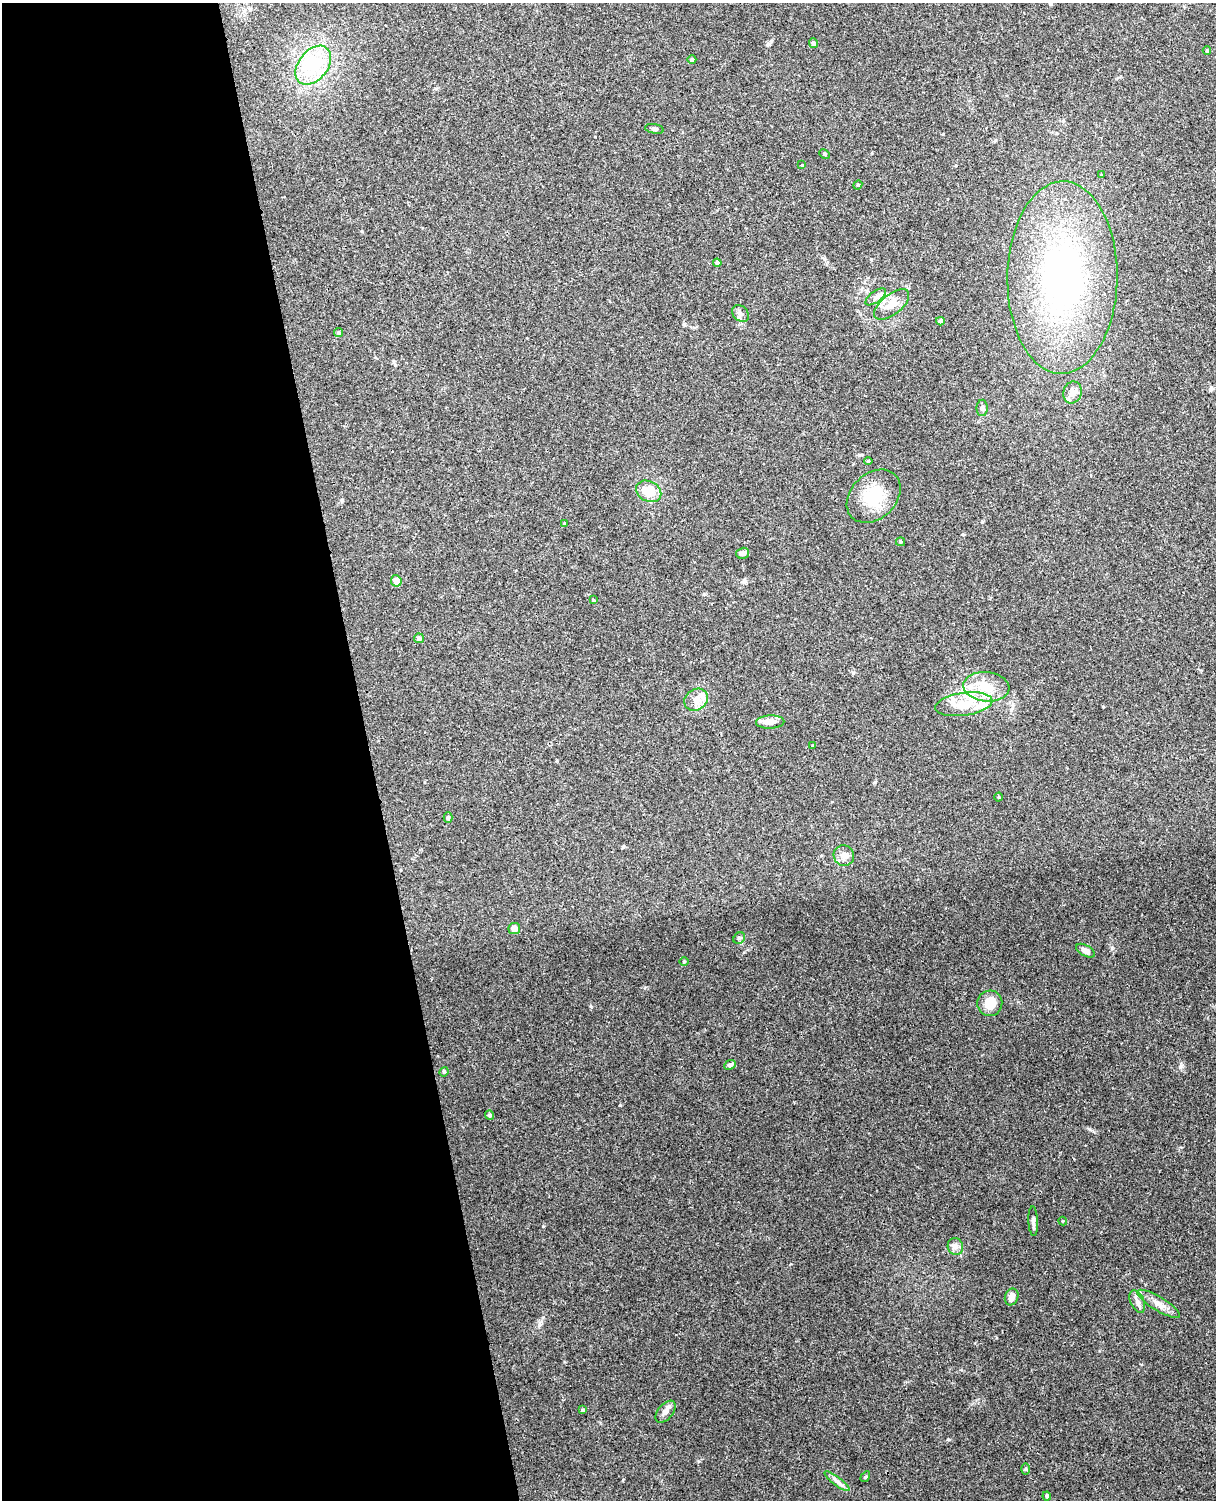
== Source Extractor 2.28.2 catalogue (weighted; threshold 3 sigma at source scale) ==
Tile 5 of 4 x 3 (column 1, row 2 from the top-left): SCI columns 57-1270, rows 1650-3147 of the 4968 x 4909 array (HDU 1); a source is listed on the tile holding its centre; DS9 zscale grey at full resolution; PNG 1218 x 1502 px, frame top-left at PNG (2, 3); each listed source drawn as its Kron ellipse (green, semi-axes under 4 px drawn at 4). Shown black and unused: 30% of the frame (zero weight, under 3 of 4 exposures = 5% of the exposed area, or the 3 px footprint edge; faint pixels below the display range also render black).
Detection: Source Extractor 2.28.2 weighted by HDU 2 'WHT'; one run over the whole footprint, this tile lists its part. Background 0.0395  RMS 0.0042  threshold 0.0188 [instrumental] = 3 sigma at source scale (4.5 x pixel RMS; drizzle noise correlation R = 1.50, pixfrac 1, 0.05/0.05 arcsec/px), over >= 5 px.
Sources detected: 61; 2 inside a brighter object's white glare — neither listed nor drawn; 4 inside a brighter listed object's ellipse — not listed separately; the other 55 listed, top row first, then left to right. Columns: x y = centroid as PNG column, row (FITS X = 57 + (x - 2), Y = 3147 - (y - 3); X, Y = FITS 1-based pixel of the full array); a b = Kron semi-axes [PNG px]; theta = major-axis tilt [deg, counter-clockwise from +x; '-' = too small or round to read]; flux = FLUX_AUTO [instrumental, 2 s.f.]
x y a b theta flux
814 43 5 4 - 1.1
1207 51 4 3 - 0.47
692 60 4 4 - 1.1
313 65 22 14 51 13
654 129 9 4 -10 0.96
824 154 5 4 - 0.62
802 165 3 3 - 0.28
1101 175 4 3 - 0.39
858 185 4 4 - 0.49
717 263 4 4 - 1.1
1062 277 96 55 89 130
876 297 12 5 36 1.6
892 305 21 10 38 5
741 313 9 7 -45 1.6
940 321 4 4 - 1.7
338 333 4 4 - 0.69
1072 392 11 9 71 2.6
982 408 8 5 89 1.1
868 461 4 4 - 0.44
649 491 13 10 -26 8.4
874 496 30 22 44 15
564 523 4 3 - 0.43
901 542 4 4 - 0.51
742 553 6 5 - 1.6
396 581 5 5 - 3.2
593 600 3 3 - 0.44
419 638 5 5 - 1.5
986 687 23 14 -6 9.5
696 700 12 10 35 3.5
964 704 29 11 8 9.5
770 722 14 6 2 3.3
813 746 4 3 - 0.44
998 797 4 3 - 0.35
448 818 5 4 - 0.66
844 856 10 10 - 2.8
514 928 6 5 - 2.7
739 938 6 5 - 0.72
1085 951 10 5 -29 2.3
684 962 5 3 - 0.39
990 1003 13 12 - 6.1
730 1065 6 4 26 1.2
444 1072 5 4 - 0.52
490 1115 4 4 - 0.93
1033 1221 15 5 -87 1.4
1063 1221 4 4 - 0.37
955 1247 8 7 - 1.8
1012 1297 8 6 69 2.3
1137 1301 12 6 -64 2.1
1159 1304 24 7 -31 3.8
583 1410 4 3 - 0.59
665 1412 13 7 51 2.2
1026 1469 6 4 89 0.55
865 1477 6 3 59 0.5
837 1481 15 4 -37 1.8
1047 1496 4 4 - 0.47
Unlisted compact peaks at least as high as the median listed source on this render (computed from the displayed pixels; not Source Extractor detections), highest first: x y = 620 1105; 1180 1067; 543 1226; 1112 948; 1089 1129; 591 1006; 698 1461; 769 44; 539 1325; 623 1480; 853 673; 875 782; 564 1362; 996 1338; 1103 707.